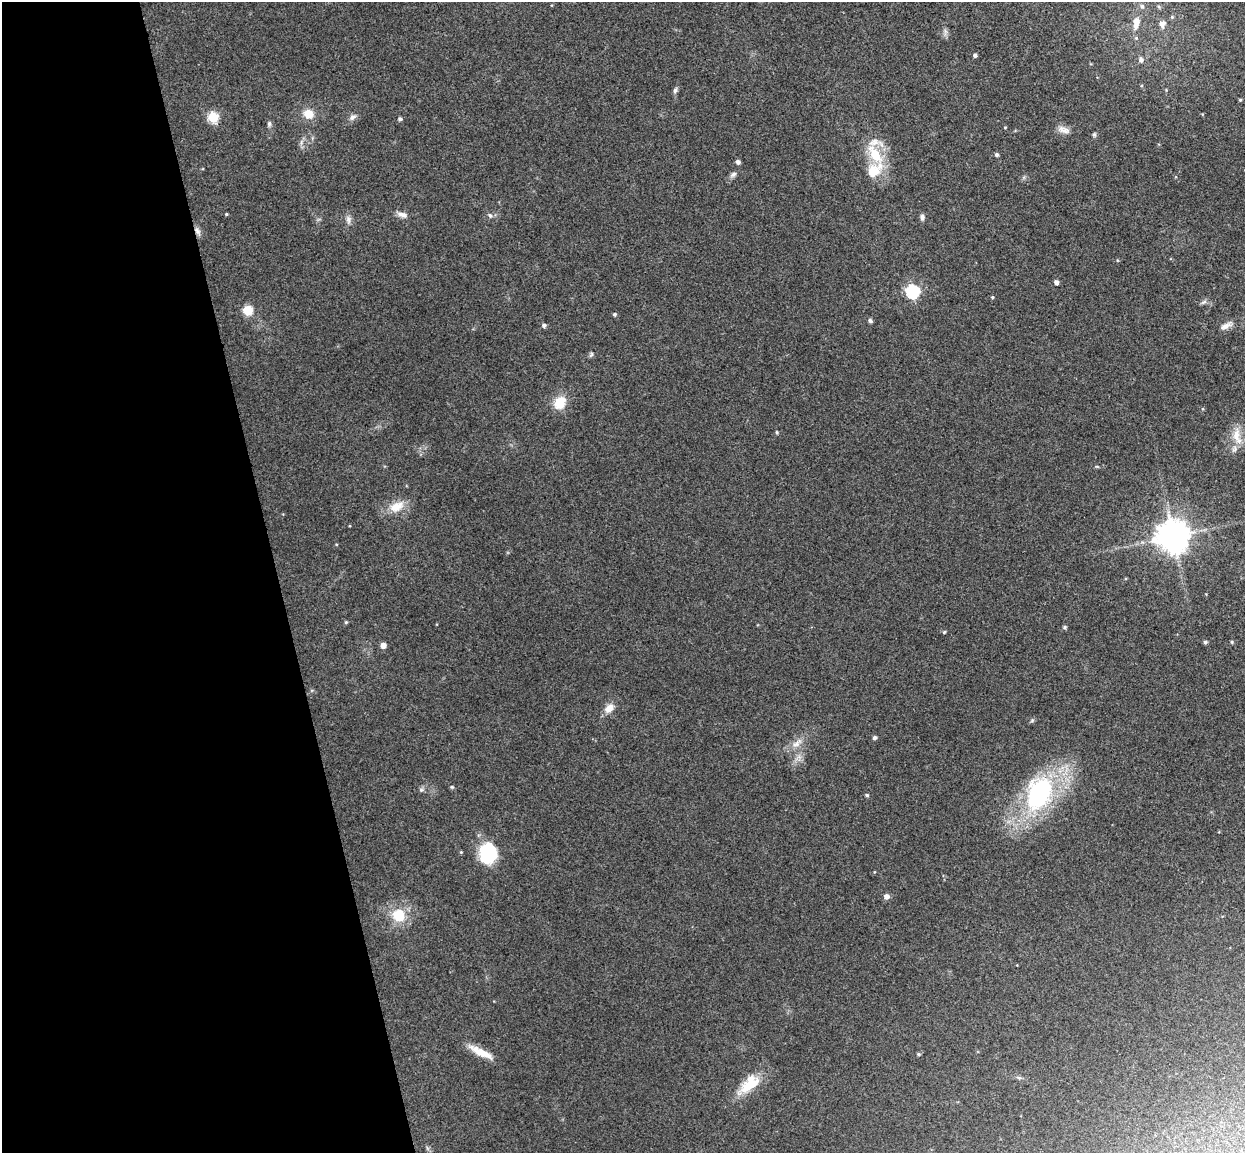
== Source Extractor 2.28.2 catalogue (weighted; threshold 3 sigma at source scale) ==
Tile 5 of 4 x 4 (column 1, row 2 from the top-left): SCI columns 57-1299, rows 2456-3606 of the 5086 x 5028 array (HDU 1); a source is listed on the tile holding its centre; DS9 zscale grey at full resolution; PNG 1247 x 1155 px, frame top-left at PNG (2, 2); no overlay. Shown black and unused: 22% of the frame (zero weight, under 3 of 4 exposures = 5% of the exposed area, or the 3 px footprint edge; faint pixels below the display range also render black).
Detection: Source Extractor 2.28.2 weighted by HDU 2 'WHT'; one run over the whole footprint, this tile lists its part. Background 0.0743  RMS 0.0078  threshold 0.035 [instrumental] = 3 sigma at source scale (4.5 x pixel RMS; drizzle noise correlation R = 1.50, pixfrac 1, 0.05/0.05 arcsec/px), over >= 5 px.
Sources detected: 70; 3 inside a brighter listed object's ellipse — not listed separately; the other 67 listed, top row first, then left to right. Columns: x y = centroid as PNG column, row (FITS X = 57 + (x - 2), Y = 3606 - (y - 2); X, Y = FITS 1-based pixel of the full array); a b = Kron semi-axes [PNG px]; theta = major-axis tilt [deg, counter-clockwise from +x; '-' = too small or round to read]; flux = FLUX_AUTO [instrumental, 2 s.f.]
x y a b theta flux
1142 6 7 6 - 2.3
1159 7 6 4 -47 1.2
1172 17 6 5 - 1.2
1136 21 12 9 83 6.7
1162 24 11 9 81 5.2
945 32 11 4 86 2.2
1136 38 5 4 - 1.1
975 55 4 4 - 1.8
1141 60 7 6 - 2.8
675 90 7 5 75 2.2
1240 100 4 4 - 0.89
308 114 12 10 -19 11
213 117 6 5 - 54
353 117 11 7 32 3.1
400 119 5 4 - 1.9
269 124 8 5 89 1.7
1005 127 4 3 - 0.64
1063 130 18 8 -17 5.4
1094 134 6 5 - 1.3
875 155 38 17 -84 35
996 155 5 4 - 1.7
738 162 5 4 - 2.7
733 174 9 6 33 2.3
226 214 3 3 - 0.83
402 215 14 6 -15 4.1
490 215 7 5 -49 1.7
922 217 8 6 -86 2.5
348 219 13 7 -86 3.6
197 231 13 6 -61 3.2
1056 282 4 4 - 3.9
913 291 6 6 - 120
992 297 5 4 - 0.88
1204 302 9 5 26 1.9
248 310 7 7 - 20
614 314 5 5 - 1.3
870 321 6 5 - 1.6
544 325 5 5 - 2
1226 326 19 7 26 5.2
591 355 8 4 54 1.3
560 403 17 13 58 15
777 432 5 4 - 1
1237 436 26 11 -78 12
1097 466 6 4 -1 0.86
397 507 22 13 26 13
1173 536 10 9 - 1600
346 622 4 4 - 0.94
1065 627 5 4 - 1.3
944 632 5 4 - 0.78
1205 642 5 4 - 1.6
1232 642 4 4 - 1
383 645 5 5 - 5.6
609 708 13 9 44 7.3
1032 720 5 5 - 1.2
875 738 4 4 - 2.1
797 743 18 8 38 7.3
452 787 5 4 - 0.95
421 790 6 5 - 1.5
1039 793 33 23 69 120
867 795 5 4 - 1.2
461 852 4 4 - 0.74
488 853 16 14 -77 57
886 896 6 5 - 3.8
399 915 15 13 -54 23
481 1052 32 8 -27 13
918 1054 5 4 - 1.1
749 1085 33 12 31 22
427 1148 7 4 -71 1.3
Overlapping masked pixels (flux is a lower limit): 1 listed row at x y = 197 231